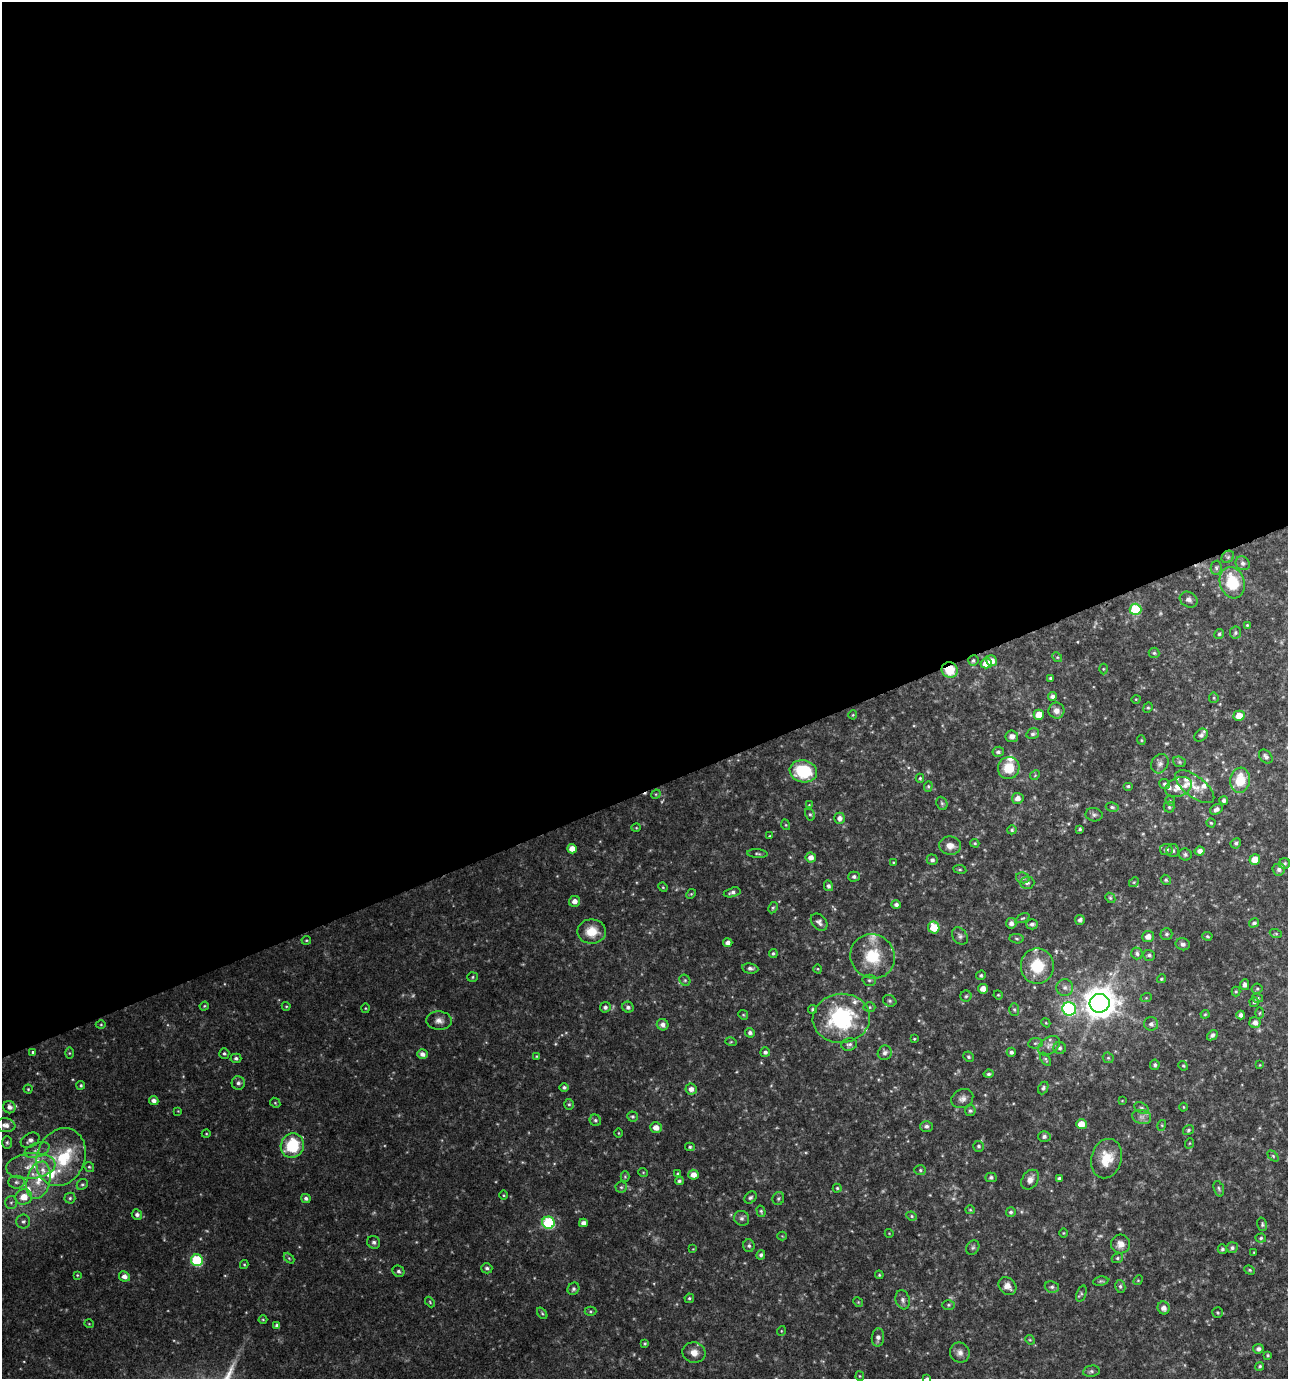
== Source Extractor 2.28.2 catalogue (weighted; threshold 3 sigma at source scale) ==
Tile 2 of 4 x 4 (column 2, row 1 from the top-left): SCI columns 1362-2647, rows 4132-5508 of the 5349 x 5509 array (HDU 1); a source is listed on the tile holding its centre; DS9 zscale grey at full resolution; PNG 1290 x 1381 px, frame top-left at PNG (2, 2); each listed source drawn as its Kron ellipse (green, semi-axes under 4 px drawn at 4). Shown black and unused: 57% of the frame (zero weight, under 3 of 4 exposures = <1% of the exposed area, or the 3 px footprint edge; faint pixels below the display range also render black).
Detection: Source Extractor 2.28.2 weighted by HDU 2 'WHT'; one run over the whole footprint, this tile lists its part. Background 0.0481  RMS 0.0052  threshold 0.0234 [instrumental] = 3 sigma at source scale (4.5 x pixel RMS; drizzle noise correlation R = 1.50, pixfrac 1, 0.0396/0.0396 arcsec/px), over >= 5 px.
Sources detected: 334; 11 too faint to see at this stretch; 1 cosmic-ray / hot-pixel residue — neither listed nor drawn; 21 inside a brighter listed object's ellipse — not listed separately; the other 301 listed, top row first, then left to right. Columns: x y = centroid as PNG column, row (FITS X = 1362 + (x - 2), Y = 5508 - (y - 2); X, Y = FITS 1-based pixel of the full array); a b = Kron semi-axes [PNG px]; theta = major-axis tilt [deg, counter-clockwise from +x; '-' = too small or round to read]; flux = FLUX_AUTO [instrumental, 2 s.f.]
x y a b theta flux
1228 557 7 5 45 1.1
1243 563 7 6 - 1.7
1216 568 7 5 79 1.2
1232 583 16 12 -73 20
1189 600 9 7 -29 2.2
1136 609 6 5 - 29
1247 625 4 3 - 0.6
1236 633 6 5 - 1.1
1219 634 5 4 - 0.99
1154 653 5 5 - 0.92
1057 657 5 4 - 0.75
973 660 5 5 - 1.1
992 661 6 5 - 3.8
986 663 6 5 - 8
1103 669 5 3 - 0.51
950 670 8 7 - 13
1051 678 3 3 - 0.88
1052 697 4 4 - 1.9
1214 698 5 5 - 0.69
1136 699 4 3 - 0.42
1148 708 5 4 - 0.78
1056 711 8 8 - 2.9
853 715 4 4 - 0.53
1039 715 5 5 - 7.9
1239 716 5 5 - 6
1033 734 6 5 - 1.3
1201 735 7 5 44 1.8
1012 736 6 6 - 2.4
1141 740 4 4 - 0.58
998 752 6 5 - 1.3
1266 756 8 5 -45 1.6
1179 762 6 5 - 0.96
1160 764 10 8 62 2.5
1009 768 11 10 - 12
803 771 14 11 -11 30
1035 775 5 4 - 0.61
920 778 4 4 - 0.67
1240 780 12 10 83 14
1165 784 5 4 - 1.2
928 786 5 4 - 0.71
1128 786 5 4 - 0.88
1178 787 14 9 21 5.6
1195 787 23 10 -38 6.4
656 794 5 4 - 0.59
1018 798 6 5 - 3.2
1224 800 4 4 - 1.3
1170 801 5 4 - 0.69
942 803 7 5 -68 1
809 805 3 3 - 0.42
1112 807 6 4 -10 1.1
1169 807 5 5 - 0.96
1216 809 7 4 32 2.1
810 814 6 4 -61 0.92
1094 815 8 6 -10 1.5
839 818 5 5 - 2.4
1211 823 4 4 - 0.67
786 825 5 3 - 0.49
636 828 5 3 - 0.45
1080 829 3 3 - 0.75
1012 830 5 4 - 0.95
769 836 3 3 - 0.45
975 843 5 3 - 0.7
1236 843 5 5 - 1.2
950 846 11 9 -9 4.3
572 849 5 4 - 5
1166 849 6 5 - 1.7
1173 851 6 6 - 1.4
1200 851 5 4 - 2.7
757 854 10 3 -4 0.93
1185 854 6 6 - 1.2
811 857 5 5 - 3.2
1255 859 5 5 - 5.8
932 860 5 5 - 1.4
893 862 4 3 - 0.49
1285 863 5 5 - 0.89
960 869 6 3 -8 0.64
1279 869 6 6 - 1.8
854 877 5 5 - 1.2
1023 878 7 5 -13 1.3
1166 880 5 4 - 0.92
1134 882 5 4 - 0.77
1027 883 7 6 - 1.7
828 886 5 4 - 1.4
663 887 5 4 - 0.56
732 892 8 4 15 1.7
691 894 5 4 - 0.65
1110 898 5 4 - 0.78
574 901 6 5 - 2.7
896 905 4 4 - 1.6
773 908 6 4 62 0.8
1023 918 7 4 25 0.72
1080 920 5 4 - 1.7
819 922 9 7 -47 1.9
1011 923 5 5 - 2.3
1254 923 5 4 - 1.1
1032 924 6 5 - 1.6
934 927 6 5 - 12
592 931 14 12 1 9.8
1166 934 6 6 - 1.1
1276 934 6 4 -19 0.73
960 936 9 7 -51 1.7
1148 936 6 5 - 3.5
1207 936 5 4 - 0.7
1017 939 7 4 -8 0.97
306 940 5 3 - 0.55
728 943 4 4 - 2.3
1183 944 7 6 - 1.5
773 953 4 4 - 0.91
1137 953 6 5 - 1.5
1149 955 6 5 - 1.2
873 956 23 21 -45 18
1037 966 18 16 -90 18
750 968 8 5 -8 1.6
818 969 5 3 - 0.45
981 975 5 4 - 0.87
473 977 5 5 - 0.76
1161 979 5 4 - 0.83
685 980 6 5 - 0.88
869 980 7 5 2 1.1
1245 985 5 4 - 1.8
1065 988 8 8 - 2.2
983 989 5 5 - 4.2
1257 989 5 5 - 0.87
1236 991 5 4 - 0.68
998 995 5 4 - 0.51
966 996 5 5 - 0.91
1146 998 6 3 18 0.6
1257 998 5 4 - 0.91
890 1001 7 5 -30 1.1
1254 1002 5 4 - 0.9
1100 1003 10 9 - 950
204 1006 5 4 - 0.6
286 1006 4 4 - 0.55
605 1007 5 5 - 1.6
628 1007 6 5 - 1.4
869 1007 6 5 - 0.92
365 1008 5 3 - 0.53
813 1009 4 4 - 0.89
1069 1009 7 6 - 78
1014 1010 6 5 - 0.92
1260 1013 5 3 - 0.63
1205 1014 4 4 - 0.62
743 1015 5 4 - 0.67
1241 1015 4 4 - 1.9
841 1018 29 24 6 54
439 1021 13 9 -4 3.2
1046 1023 4 3 - 0.5
1255 1023 5 5 - 2.6
1151 1024 7 6 - 1.9
101 1025 5 3 - 0.54
663 1025 6 5 - 2.5
750 1033 5 4 - 1.6
1212 1035 6 4 40 1.6
914 1039 3 3 - 0.49
731 1042 6 3 -17 0.57
1035 1043 7 5 7 1.1
849 1044 8 6 14 1.4
1049 1046 12 8 36 2.7
1060 1048 6 6 - 1.3
33 1052 4 4 - 0.85
765 1052 5 4 - 1.5
1011 1052 4 4 - 1.1
69 1053 6 4 -90 0.62
224 1053 5 5 - 0.93
885 1053 7 6 - 2
422 1054 5 5 - 2.3
536 1056 4 3 - 0.48
969 1057 5 5 - 0.99
236 1058 5 4 - 1.2
1108 1058 6 5 - 0.79
1045 1059 7 4 -55 0.78
1155 1065 5 4 - 1.1
1260 1065 4 3 - 0.39
1183 1066 5 4 - 0.67
989 1074 5 4 - 1.1
238 1083 7 6 - 1.8
81 1085 4 4 - 0.81
564 1087 4 4 - 1.1
1043 1088 6 4 64 1
28 1089 4 4 - 0.62
691 1089 6 5 - 2.8
962 1099 11 9 26 2.8
154 1101 5 4 - 2.4
1122 1101 4 2 - 0.35
275 1103 5 4 - 0.63
569 1104 5 4 - 0.85
9 1107 6 6 - 2.2
1183 1107 4 3 - 0.44
1142 1108 8 5 -27 1.2
178 1111 3 3 - 0.42
970 1111 5 5 - 1
632 1116 5 5 - 1.1
1142 1117 9 7 -14 2.4
595 1120 6 5 - 1.1
1081 1124 5 5 - 6.5
5 1125 10 7 -6 3.1
1162 1125 5 3 - 0.61
926 1126 6 5 - 1.6
656 1127 6 5 - 3.6
1188 1130 6 5 - 0.9
618 1133 5 3 - 0.45
206 1134 4 3 - 0.45
1044 1136 6 5 - 1.6
30 1140 10 6 28 2.5
7 1142 6 5 - 1
1190 1143 5 3 - 0.46
292 1146 12 11 - 25
978 1146 5 5 - 0.99
690 1147 5 4 - 0.85
37 1150 13 7 21 3.1
1273 1156 6 4 -45 0.73
61 1157 29 24 67 28
1106 1159 20 15 75 13
31 1166 24 13 6 12
89 1167 5 4 - 0.82
920 1170 6 5 - 0.93
643 1172 5 3 - 0.45
677 1173 4 3 - 0.55
693 1175 5 5 - 4.3
625 1177 5 4 - 0.65
991 1177 5 5 - 1.1
1059 1178 4 3 - 1.1
38 1180 19 11 76 11
1030 1180 11 7 55 3.2
679 1181 4 4 - 1.1
16 1182 8 6 0 1.9
82 1184 6 5 - 0.99
621 1187 6 5 - 1
837 1188 4 4 - 0.7
1219 1189 8 5 -72 1.1
503 1195 5 3 - 0.52
24 1197 8 7 - 7.1
70 1198 5 5 - 1
306 1198 5 4 - 1.3
750 1198 7 5 43 1.2
778 1198 6 5 - 1
11 1202 6 6 - 1.2
970 1210 5 4 - 0.65
761 1211 6 4 -73 0.83
1011 1212 5 4 - 1.1
137 1214 5 5 - 1.7
912 1216 5 4 - 0.7
742 1218 8 7 - 1.7
23 1221 7 7 - 1.7
548 1223 6 6 - 49
583 1223 4 4 - 2.6
1262 1224 7 5 -74 0.96
889 1233 4 3 - 0.39
1063 1233 4 3 - 0.44
782 1236 4 4 - 0.51
1261 1238 5 4 - 0.88
374 1242 7 6 - 1.4
1120 1244 9 9 - 4.1
749 1246 6 5 - 1.2
973 1247 8 6 57 1.2
1232 1248 5 5 - 1.3
693 1249 4 4 - 0.43
1222 1249 5 4 - 1.1
1254 1252 3 2 - 0.37
761 1255 5 4 - 1.3
289 1258 6 4 -45 0.63
1117 1258 6 4 23 0.89
197 1260 6 5 - 42
244 1264 4 4 - 0.55
487 1268 5 5 - 1.3
1250 1270 5 4 - 0.76
399 1271 6 5 - 1.3
77 1275 4 4 - 0.52
879 1275 4 4 - 0.61
124 1276 5 5 - 2.9
1138 1280 5 4 - 0.54
1101 1281 8 4 9 0.89
1007 1286 10 8 -45 3.9
1120 1286 6 5 - 1.1
1052 1287 7 6 - 1.3
573 1289 6 5 - 1.2
1081 1293 8 5 70 1
689 1298 5 4 - 0.85
903 1300 9 7 -73 2
430 1302 6 3 -48 0.61
858 1302 5 4 - 0.64
948 1305 6 5 - 0.85
1164 1308 6 6 - 2.8
591 1311 6 4 -1 0.81
542 1313 6 4 -53 0.74
1218 1313 5 5 - 0.76
263 1320 4 3 - 0.52
89 1324 5 3 - 0.41
277 1325 4 3 - 1.2
781 1331 5 3 - 0.46
878 1337 9 6 84 2.3
1030 1340 5 4 - 0.59
645 1343 3 3 - 0.65
1258 1349 5 5 - 1.8
694 1353 11 10 - 4.7
960 1353 10 9 - 3
1268 1355 4 3 - 0.69
1260 1366 4 4 - 0.86
1091 1371 8 5 10 1.2
860 1376 4 4 - 0.51
927 1378 3 3 - 0.77
Overlapping masked pixels (flux is a lower limit): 1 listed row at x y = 950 670
Isophote crosses this tile's border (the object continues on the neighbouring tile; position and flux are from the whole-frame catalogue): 1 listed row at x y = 927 1378
Unlisted compact peaks at least as high as the median listed source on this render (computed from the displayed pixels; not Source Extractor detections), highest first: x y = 231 1369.